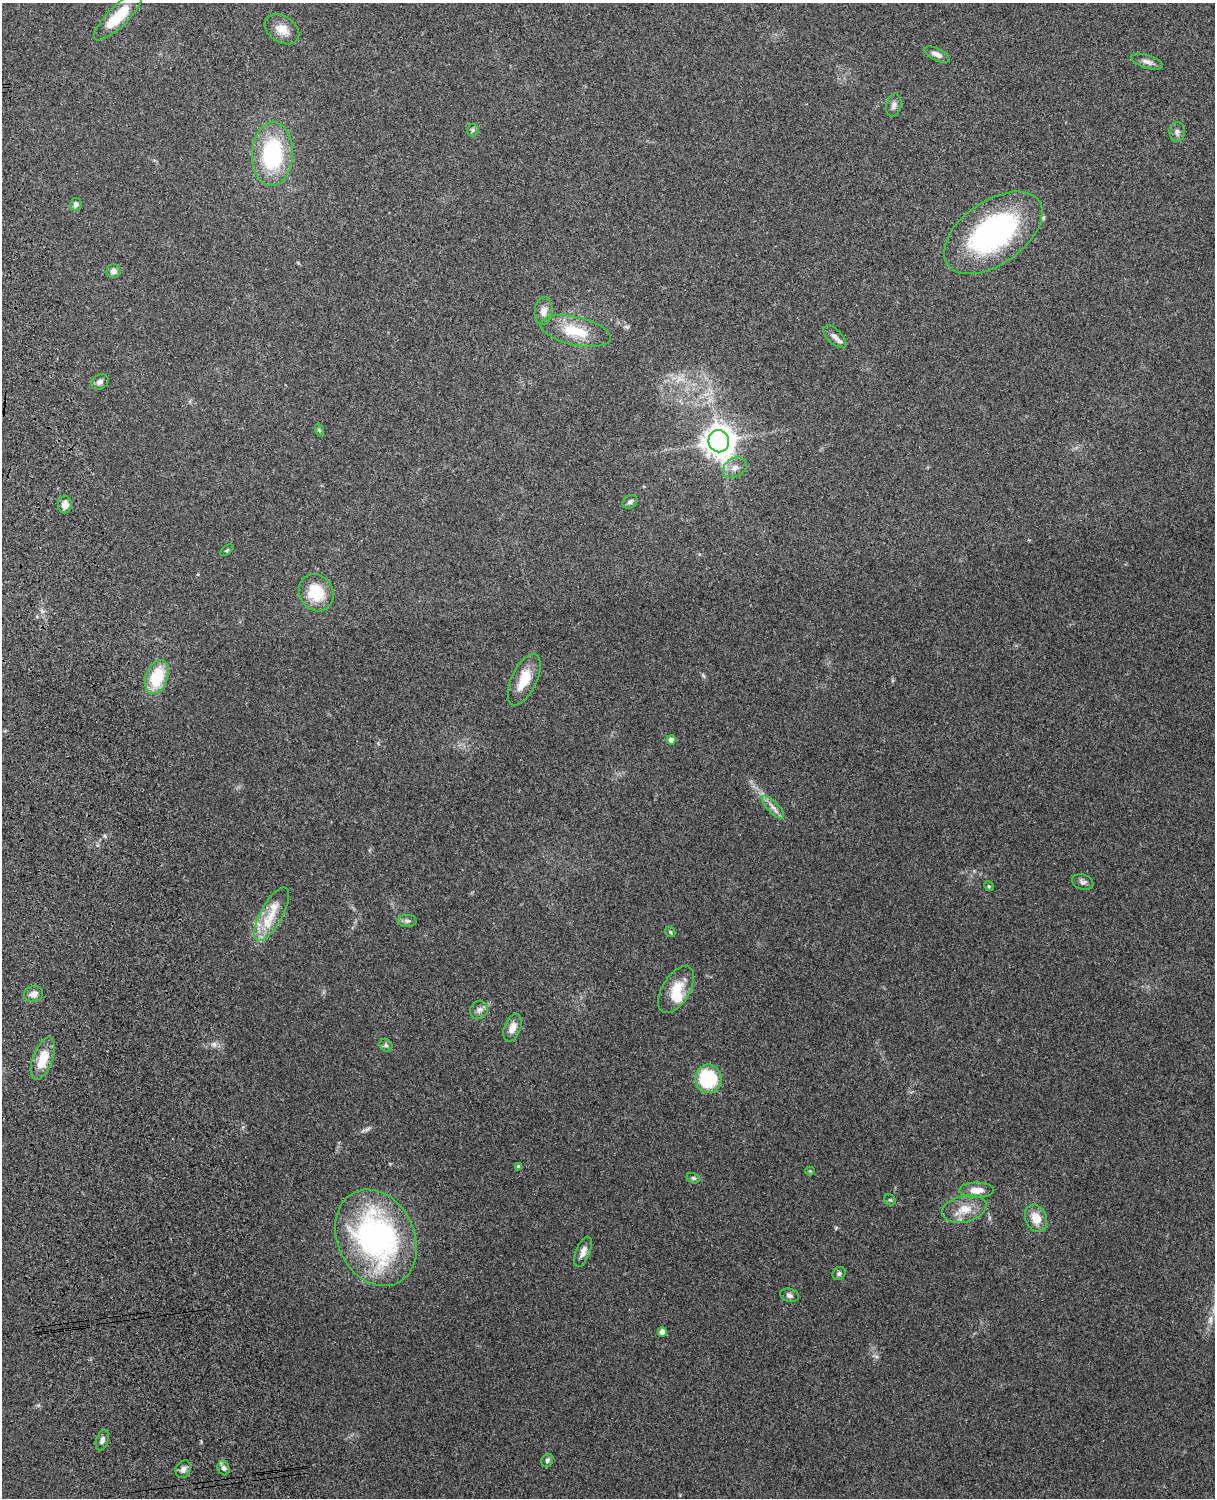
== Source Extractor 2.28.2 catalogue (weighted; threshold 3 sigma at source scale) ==
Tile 7 of 4 x 3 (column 3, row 2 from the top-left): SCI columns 2544-3756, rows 1660-3155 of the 5089 x 4927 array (HDU 1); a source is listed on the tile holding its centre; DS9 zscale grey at full resolution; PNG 1217 x 1500 px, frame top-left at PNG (2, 3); each listed source drawn as its Kron ellipse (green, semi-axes under 4 px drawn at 4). Shown black and unused: <1% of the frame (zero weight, under 3 of 4 exposures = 6% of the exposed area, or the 3 px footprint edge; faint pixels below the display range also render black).
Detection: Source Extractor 2.28.2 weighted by HDU 2 'WHT'; one run over the whole footprint, this tile lists its part. Background 0.277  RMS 0.0091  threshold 0.0411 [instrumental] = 3 sigma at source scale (4.5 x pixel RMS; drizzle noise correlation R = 1.50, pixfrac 1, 0.05/0.05 arcsec/px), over >= 5 px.
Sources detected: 55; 1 inside a brighter object's white glare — neither listed nor drawn; the other 54 listed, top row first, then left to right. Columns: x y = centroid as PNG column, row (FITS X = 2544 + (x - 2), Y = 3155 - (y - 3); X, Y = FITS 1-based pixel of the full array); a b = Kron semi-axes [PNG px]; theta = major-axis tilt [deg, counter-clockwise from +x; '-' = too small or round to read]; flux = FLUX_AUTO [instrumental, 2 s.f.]
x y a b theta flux
118 16 32 10 45 31
282 29 19 13 -33 11
937 54 14 6 -26 4.8
1147 62 16 6 -17 4.8
894 105 12 7 76 3.7
473 130 6 5 - 1.6
1177 132 9 7 83 3.3
272 154 32 20 87 85
76 204 6 6 - 3.4
993 233 56 31 35 170
113 271 7 7 - 4
544 311 14 9 84 6.9
576 331 36 14 -12 30
835 337 14 7 -44 4.8
100 382 9 7 31 3.5
319 430 7 4 -72 1.4
719 441 11 10 - 1200
735 468 13 9 30 7.1
630 502 8 6 34 2.7
65 505 8 7 - 6.3
227 550 7 4 36 1.3
316 593 19 16 -59 29
157 677 18 11 70 37
524 680 28 12 65 21
671 740 4 4 - 5
773 807 14 5 -46 5.1
1083 882 11 7 -20 3.4
989 886 5 4 - 1
271 914 30 11 61 22
407 921 10 6 0 2.8
670 932 6 4 -45 1.1
676 989 26 13 59 21
34 994 10 8 15 5.6
479 1010 9 8 - 3.9
512 1028 14 8 69 8
386 1045 7 5 -44 2.1
43 1059 22 10 70 21
708 1079 14 13 - 60
519 1167 4 4 - 2.9
810 1171 4 4 - 0.86
693 1178 7 5 -16 1.6
976 1190 17 7 0 11
890 1200 6 5 - 1.3
964 1209 22 13 13 16
1036 1218 14 10 -67 14
376 1238 50 38 -65 240
583 1252 16 7 68 5.8
839 1273 7 6 - 1.9
789 1295 9 6 -16 2.9
662 1332 4 4 - 6.3
102 1440 11 6 71 3.2
547 1460 7 5 63 2.3
224 1468 7 5 -67 2.9
183 1469 9 7 58 3.8